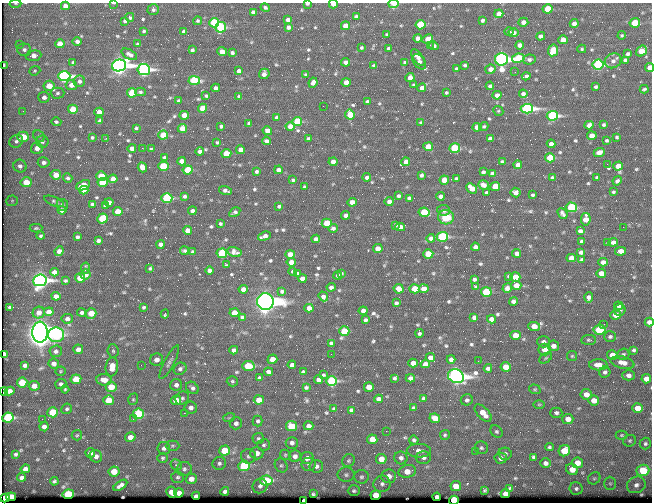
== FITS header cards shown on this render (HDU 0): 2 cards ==
NAXIS1  =                  650 / Width of table row in bytes
NAXIS2  =                  500 / Number of rows in table

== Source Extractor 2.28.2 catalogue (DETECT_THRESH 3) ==
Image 650 x 500 px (HDU 0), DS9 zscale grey, 1 PNG px = 1 image px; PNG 654 x 504 px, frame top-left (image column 1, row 500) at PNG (2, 3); each listed source drawn as its Kron ellipse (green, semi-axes under 4 px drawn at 4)
Background 353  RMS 1.1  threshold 3.44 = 3 sigma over >= 5 px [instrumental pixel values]
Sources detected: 631; of the 631, the 500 brightest by FLUX_AUTO listed and drawn (131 fainter detections omitted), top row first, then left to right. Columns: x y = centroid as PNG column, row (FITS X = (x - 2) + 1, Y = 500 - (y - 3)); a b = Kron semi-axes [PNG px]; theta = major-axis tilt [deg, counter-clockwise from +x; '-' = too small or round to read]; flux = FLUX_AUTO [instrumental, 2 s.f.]
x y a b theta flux
15 3 6 3 -1 92
113 3 3 2 - 100
307 4 4 3 - 150
333 4 4 3 - 770
394 4 5 4 - 1200
65 6 4 4 - 420
265 8 5 4 - 180
548 9 5 4 - 2000
153 10 6 5 - 190
253 12 4 4 - 270
499 14 4 4 - 770
130 17 4 3 - 160
356 17 4 3 - 220
288 20 4 4 - 420
482 20 4 4 - 210
125 21 4 3 - 140
198 21 4 4 - 120
523 22 5 4 - 360
214 23 5 4 - 4600
574 23 4 4 - 340
635 23 5 4 - 2700
420 25 5 4 - 3900
345 26 4 4 - 920
221 27 5 5 - 5100
288 27 4 4 - 280
144 31 3 3 - 100
509 31 5 4 - 180
184 32 4 4 - 390
513 33 5 4 - 320
386 34 3 3 - 91
622 35 4 4 - 110
541 36 4 4 - 300
418 38 4 4 - 390
428 39 5 4 - 800
563 40 5 4 - 750
77 41 5 4 - 250
60 44 5 4 - 1000
137 44 3 3 - 100
19 45 3 2 - 100
430 45 3 2 - 150
519 45 4 4 - 280
434 46 4 4 - 250
361 48 3 3 - 110
389 48 4 4 - 240
582 49 4 4 - 100
24 50 7 6 - 230
192 50 4 3 - 170
553 50 6 5 - 2600
641 51 6 4 41 1400
222 52 5 4 - 620
232 53 4 3 - 180
129 54 8 4 -30 290
628 54 4 3 - 180
34 56 8 5 6 530
418 58 10 4 -52 410
518 58 6 4 9 4200
501 59 6 6 - 48000
529 59 6 5 - 210
625 60 4 3 - 180
613 61 8 7 - 320
73 62 3 3 - 92
345 62 4 4 - 280
405 62 4 3 - 120
419 62 8 5 -51 330
4 65 3 2 - 160
119 65 7 6 - 57000
465 65 4 4 - 130
598 65 5 5 - 12000
374 66 3 3 - 120
650 67 4 4 - 810
144 69 6 5 - 20000
456 69 4 3 - 110
490 69 5 4 - 530
35 71 6 4 21 100
239 71 4 4 - 380
515 72 3 2 - 96
264 74 5 5 - 450
305 75 3 3 - 110
64 76 6 5 - 19000
526 76 4 3 - 220
410 78 4 4 - 620
194 80 5 4 - 5800
79 81 6 5 - 230
346 82 4 4 - 740
313 83 5 4 - 380
71 85 5 5 - 530
413 85 3 3 - 92
49 86 5 5 - 1100
490 86 4 3 - 180
596 87 3 3 - 120
216 88 4 4 - 310
422 88 4 4 - 450
644 89 4 3 - 120
140 92 5 3 - 120
58 93 7 5 2 170
132 93 5 4 - 3400
446 93 3 3 - 120
523 94 4 3 - 230
497 95 4 4 - 370
206 96 3 3 - 100
239 96 3 3 - 120
44 97 6 5 - 290
179 101 4 3 - 180
367 101 4 3 - 190
323 106 2 2 - 130
203 108 5 4 - 1600
73 109 5 4 - 1800
527 109 6 5 - 21000
23 111 3 2 - 100
498 111 5 4 - 98
99 112 4 4 - 520
350 114 5 5 - 1800
184 115 4 4 - 910
552 116 5 5 - 12000
277 118 4 4 - 310
100 121 4 3 - 220
297 121 5 4 - 3900
56 122 5 4 - 150
421 122 4 3 - 120
249 123 3 3 - 110
589 125 4 4 - 410
604 125 3 3 - 120
221 126 3 3 - 140
290 126 4 4 - 710
484 126 5 4 - 120
477 127 4 4 - 540
136 128 3 3 - 100
182 128 5 4 - 1300
267 131 5 4 - 670
163 135 5 4 - 2200
39 136 6 5 - 120
592 136 5 4 - 610
23 137 6 5 - 1500
92 137 3 3 - 110
617 137 3 3 - 100
106 138 3 2 - 99
490 138 4 4 - 240
308 139 3 3 - 140
607 140 3 3 - 120
16 141 7 6 - 210
266 141 4 4 - 270
42 142 6 6 - 180
217 142 3 3 - 94
551 144 4 4 - 300
428 147 5 4 - 1700
37 148 6 5 - 560
132 148 4 4 - 470
142 148 2 2 - 680
455 148 5 5 - 4700
151 149 3 3 - 100
240 150 4 4 - 490
200 151 4 4 - 300
599 152 5 4 - 600
226 154 5 4 - 2200
164 157 3 3 - 100
550 158 5 4 - 3100
182 161 4 4 - 680
502 161 4 3 - 97
44 162 6 5 - 310
333 162 4 4 - 600
406 162 4 4 - 460
607 164 2 2 - 240
518 165 4 4 - 410
20 166 7 6 - 320
163 166 5 4 - 3300
618 166 5 4 - 920
142 167 5 4 - 560
188 170 5 4 - 3100
278 170 4 4 - 330
256 171 3 3 - 150
483 172 4 4 - 180
492 173 4 3 - 130
56 175 5 5 - 880
421 175 4 3 - 170
101 176 5 4 - 1900
367 177 4 3 - 250
597 177 4 3 - 120
68 178 5 4 - 170
552 178 3 3 - 120
113 179 4 4 - 570
456 179 4 3 - 130
293 180 3 3 - 120
444 180 5 4 - 1000
617 181 5 3 - 160
26 182 5 5 - 1700
103 182 5 4 - 3500
83 185 7 4 26 1200
483 185 5 4 - 290
495 186 5 4 - 1800
304 187 3 3 - 130
472 188 6 4 -43 980
84 190 4 4 - 410
225 191 6 3 -17 210
516 192 5 5 - 350
613 192 3 3 - 100
486 193 3 3 - 160
533 195 3 3 - 110
185 196 4 3 - 170
398 196 3 3 - 170
440 196 4 4 - 290
167 198 5 5 - 6600
409 198 4 4 - 210
12 201 5 5 - 130
54 201 10 4 -21 160
389 201 4 4 - 340
109 202 4 4 - 330
352 202 5 4 - 660
92 204 3 3 - 100
62 205 6 6 - 160
105 206 3 3 - 100
279 206 4 3 - 130
571 207 5 5 - 5200
62 210 4 4 - 380
443 210 6 5 - 220
118 211 5 4 - 1200
192 211 4 4 - 280
235 212 6 3 32 180
424 212 5 4 - 2900
562 213 6 4 -49 200
346 215 4 4 - 400
446 217 8 7 - 1200
102 219 5 5 - 2500
586 219 6 5 - 760
220 223 3 3 - 100
327 223 5 4 - 2700
395 225 4 3 - 120
400 227 5 4 - 410
623 227 2 2 - 240
36 228 6 4 1 120
333 228 4 4 - 170
188 230 4 4 - 570
580 231 4 4 - 250
41 236 4 4 - 120
264 236 7 4 20 420
77 237 4 3 - 140
442 237 5 5 - 7400
431 238 4 4 - 260
316 239 4 4 - 250
98 240 4 3 - 220
581 241 4 3 - 140
613 242 5 4 - 380
608 243 4 3 - 130
161 244 4 4 - 350
475 247 4 4 - 290
378 249 5 4 - 650
59 251 5 4 - 410
184 251 4 3 - 130
620 251 5 4 - 670
192 252 3 3 - 110
234 252 7 4 -15 300
581 252 4 4 - 230
222 253 5 4 - 5900
517 253 4 4 - 360
290 254 5 4 - 880
428 254 5 4 - 2400
571 258 4 4 - 590
582 260 3 3 - 110
291 262 4 4 - 650
603 262 4 4 - 360
226 265 4 3 - 100
85 268 6 2 78 100
150 268 3 3 - 95
210 271 4 4 - 310
293 271 4 3 - 140
54 272 4 4 - 380
297 273 4 3 - 140
342 273 3 3 - 90
601 273 5 4 - 700
85 275 5 5 - 310
338 275 4 3 - 150
509 276 4 3 - 160
515 277 5 4 - 1300
80 278 5 4 - 1400
302 278 4 4 - 410
474 279 4 3 - 170
40 280 7 6 - 34000
65 281 3 3 - 110
516 285 5 4 - 780
475 286 4 3 - 98
331 287 4 4 - 290
507 288 5 4 - 290
243 289 4 4 - 540
399 289 5 4 - 920
415 289 5 4 - 1800
424 289 5 4 - 710
282 291 4 3 - 160
486 292 5 5 - 3600
56 296 4 4 - 460
323 296 5 4 - 280
589 297 5 4 - 250
513 301 4 4 - 250
265 302 8 8 - 120000
396 303 4 4 - 170
619 306 4 4 - 200
10 307 4 3 - 130
144 307 4 4 - 120
309 308 4 4 - 510
620 310 6 5 - 170
363 311 4 4 - 380
39 312 6 5 - 430
49 312 5 4 - 610
82 313 4 3 - 190
91 313 5 5 - 1300
234 313 5 4 - 1200
165 314 4 3 - 160
616 315 5 4 - 950
242 317 4 3 - 130
474 317 4 4 - 280
67 319 6 5 - 280
491 319 4 4 - 420
365 320 4 3 - 160
649 322 4 4 - 410
604 324 2 2 - 350
534 326 6 4 -5 800
600 330 6 5 - 4400
344 331 5 4 - 2800
40 332 10 7 -88 160000
419 333 4 3 - 130
56 335 8 7 - 7600
515 335 5 4 - 1300
610 337 6 5 - 170
589 340 8 5 5 140
543 342 6 5 - 270
331 343 3 3 - 120
553 346 6 5 - 480
78 349 5 5 - 370
234 350 4 4 - 280
545 350 6 5 - 740
634 350 4 3 - 140
56 351 6 6 - 200
113 351 7 5 -85 160
3 354 4 3 - 480
331 354 2 2 - 180
623 354 6 5 - 150
612 355 5 4 - 850
572 356 5 5 - 110
430 357 5 4 - 490
546 358 7 4 36 130
272 359 5 4 - 1000
451 359 4 4 - 250
157 360 6 6 - 490
478 361 2 2 - 170
169 362 19 5 63 320
413 363 5 4 - 790
622 363 12 6 -12 570
54 364 5 5 - 380
425 364 5 4 - 350
25 365 4 4 - 190
141 365 3 3 - 100
292 365 4 3 - 210
598 365 9 5 -1 600
248 366 6 5 - 2600
112 367 9 6 84 1200
506 367 5 5 - 1400
488 368 4 4 - 200
180 369 7 5 34 220
60 371 5 4 - 93
269 372 4 4 - 270
303 372 4 4 - 180
605 372 6 5 - 190
324 375 4 3 - 98
628 375 6 5 - 290
456 376 8 6 -24 56000
259 378 3 3 - 100
394 378 4 3 - 120
410 378 4 4 - 320
76 379 5 5 - 1600
646 379 5 4 - 690
104 380 8 5 -6 890
318 380 4 4 - 310
232 381 5 5 - 120
332 381 5 5 - 8400
22 382 5 5 - 1900
61 384 6 5 - 170
176 385 6 6 - 290
34 386 5 5 - 560
111 387 5 5 - 1600
306 387 4 3 - 120
369 387 5 4 - 1000
192 388 7 5 -43 210
65 389 4 4 - 90
535 389 6 4 -19 98
9 391 5 4 - 550
4 392 4 3 - 930
586 394 6 5 - 720
182 398 7 6 - 180
133 399 6 4 69 110
378 399 4 4 - 350
423 399 3 3 - 140
109 400 5 5 - 1600
176 400 5 4 - 1200
259 400 5 4 - 1100
467 400 6 5 - 180
594 400 5 5 - 700
539 404 6 4 0 98
191 408 6 6 - 350
413 408 4 3 - 170
637 408 5 4 - 970
67 409 5 5 - 140
334 409 3 3 - 100
351 410 4 4 - 190
53 412 5 5 - 2900
184 413 3 2 - 100
483 413 10 6 -46 1000
556 413 6 5 - 180
138 414 5 5 - 5100
8 417 6 5 - 7200
229 418 6 3 19 98
435 418 5 4 - 1000
42 419 2 2 - 150
133 419 3 2 - 190
568 419 5 5 - 670
258 421 5 5 - 140
236 423 6 6 - 300
291 426 5 5 - 2000
308 426 5 4 - 340
44 427 5 4 - 320
386 431 2 2 - 430
496 431 7 5 -43 160
77 435 5 5 - 100
445 435 5 5 - 120
622 435 6 4 -1 100
130 437 5 5 - 710
258 439 6 5 - 150
372 439 5 5 - 1200
414 440 5 4 - 160
630 441 6 6 - 140
292 443 6 6 - 290
645 444 6 5 - 150
264 445 6 5 - 150
172 446 7 5 1 130
549 447 4 4 - 130
164 448 6 6 - 240
481 448 6 6 - 180
225 451 5 5 - 2500
419 451 12 7 -2 430
475 451 2 2 - 290
564 451 6 5 - 2700
90 453 5 4 - 430
257 453 6 6 - 570
16 454 3 3 - 130
505 454 7 6 - 200
285 455 5 5 - 110
96 456 6 6 - 300
248 456 7 7 - 250
295 456 6 5 - 340
423 457 7 6 - 300
533 457 4 3 - 150
162 458 5 4 - 120
307 458 6 6 - 500
401 458 6 6 - 290
501 458 6 5 - 310
381 459 5 5 - 950
348 461 7 6 - 160
219 463 7 6 - 210
545 463 5 5 - 280
577 463 5 5 - 800
309 464 7 6 - 200
176 465 6 5 - 140
281 465 7 6 - 170
244 466 5 5 - 4800
316 466 7 6 - 350
25 469 4 4 - 450
184 469 7 7 - 230
572 469 6 5 - 910
643 470 6 5 - 3500
114 471 5 5 - 1100
407 471 9 6 13 1100
346 475 8 7 - 260
388 476 7 6 - 650
21 477 4 4 - 230
178 477 6 6 - 170
361 477 7 7 - 210
594 478 7 5 42 130
191 479 5 5 - 530
266 480 6 5 - 4000
54 481 4 3 - 130
610 483 6 6 - 180
382 484 8 8 - 360
120 485 8 4 34 300
636 485 9 8 - 480
260 486 7 7 - 290
456 486 5 5 - 1300
510 488 4 3 - 120
576 488 6 6 - 180
485 490 4 3 - 110
225 491 4 4 - 190
354 491 6 5 - 180
171 492 5 5 - 940
179 493 5 4 - 550
505 493 5 4 - 400
68 494 5 5 - 5500
313 494 4 3 - 120
376 495 5 5 - 2000
196 496 4 3 - 230
11 497 5 4 - 1900
437 497 4 4 - 300
5 498 4 4 - 1900
454 500 5 4 - 9900
304 501 4 3 - 1400
At the frame edge (FLAGS 8, measured only in part): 12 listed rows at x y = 15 3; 113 3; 307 4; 333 4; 394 4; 4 65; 650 67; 649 322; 3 354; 4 392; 454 500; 304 501
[131 fainter detections neither listed nor drawn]